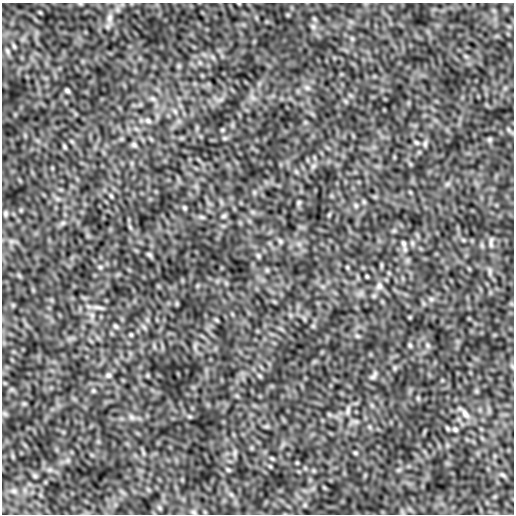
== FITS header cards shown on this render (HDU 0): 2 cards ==
NAXIS1  =                  512
NAXIS2  =                  512

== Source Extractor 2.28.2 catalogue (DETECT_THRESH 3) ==
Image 512 x 512 px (HDU 0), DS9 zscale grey, 1 PNG px = 1 image px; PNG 516 x 516 px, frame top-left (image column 1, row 512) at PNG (2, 3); no overlay
Background 6.22e-06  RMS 1.2e-06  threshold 3.71e-06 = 3 sigma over >= 5 px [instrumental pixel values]
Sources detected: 101; all 101 listed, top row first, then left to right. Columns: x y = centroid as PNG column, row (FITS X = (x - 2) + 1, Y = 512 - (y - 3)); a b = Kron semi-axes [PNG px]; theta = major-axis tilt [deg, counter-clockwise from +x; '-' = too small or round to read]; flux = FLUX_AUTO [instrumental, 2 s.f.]
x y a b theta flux
239 4 5 3 - 6.2e-05
40 12 6 4 -19 6.9e-05
109 18 14 8 83 5.1e-04
313 27 9 6 -63 2.9e-04
352 39 7 6 - 1.5e-04
14 46 7 4 -68 1.3e-04
7 51 9 5 -76 1.8e-04
213 57 7 5 -59 1.8e-04
200 63 7 4 -19 1.5e-04
179 66 7 4 90 1.4e-04
307 88 9 7 -37 3.1e-04
67 91 4 3 - 1.6e-04
253 97 10 6 -45 3.2e-04
153 99 9 6 -30 2.6e-04
220 100 12 4 15 2.6e-04
345 101 7 4 -71 1.3e-04
175 111 8 6 -69 1.9e-04
148 121 9 7 -32 2.8e-04
222 130 6 5 - 1.1e-04
509 130 9 4 -60 1.6e-04
225 138 7 5 0 1.4e-04
489 140 7 7 - 1.6e-04
416 142 7 5 -36 1.4e-04
425 143 10 5 84 2.3e-04
134 145 7 5 -27 2.0e-04
65 147 5 4 - 1.3e-04
313 166 9 6 27 2.4e-04
447 184 9 6 27 2.2e-04
254 192 7 4 -72 1.3e-04
111 196 6 5 - 1.1e-04
299 203 6 5 - 1.6e-04
356 205 7 5 -89 1.6e-04
185 208 5 5 - 1.4e-04
5 213 7 5 -90 1.8e-04
329 215 7 4 57 1.0e-04
224 216 7 5 44 1.6e-04
202 217 8 5 -26 1.7e-04
63 223 9 6 27 2.2e-04
130 227 8 4 -54 1.5e-04
463 240 6 4 -45 1.1e-04
11 241 9 4 0 2.5e-04
280 241 8 5 -74 1.6e-04
491 242 16 5 88 3.0e-04
299 244 7 4 -72 2.0e-04
404 244 10 6 -76 2.6e-04
149 255 6 3 -41 1.7e-04
258 256 8 5 -63 1.5e-04
381 265 8 4 82 1.1e-04
100 267 6 6 - 1.5e-04
347 267 6 4 -46 9.6e-05
267 270 7 5 -46 1.3e-04
490 271 12 5 89 2.3e-04
367 276 3 2 - 8.9e-05
379 286 10 9 - 4.3e-04
431 299 8 6 -1 2.3e-04
177 304 7 4 -72 1.1e-04
13 305 5 5 - 1.2e-04
98 307 20 5 -10 3.9e-04
92 315 8 7 - 3.5e-04
410 317 6 4 72 7.7e-05
216 320 6 5 - 1.1e-04
116 326 7 5 -50 1.7e-04
313 326 5 5 - 1.2e-04
144 327 8 5 -45 1.8e-04
131 335 4 3 - 1.1e-04
357 336 7 5 -21 1.5e-04
410 345 7 5 -69 1.3e-04
428 345 8 5 -69 1.9e-04
195 346 11 4 -90 2.5e-04
395 368 7 4 90 1.3e-04
108 375 8 8 - 2.7e-04
374 375 15 7 56 3.3e-04
260 376 7 4 -36 1.3e-04
12 390 7 4 -19 1.7e-04
93 391 7 5 -45 1.5e-04
476 391 7 4 -90 1.3e-04
418 398 7 4 -46 1.2e-04
24 404 7 4 0 1.4e-04
348 410 13 6 79 3.0e-04
464 413 22 7 -49 5.7e-04
5 414 8 5 -30 1.7e-04
329 414 7 4 -19 1.4e-04
189 416 8 4 -19 1.4e-04
132 417 11 7 -48 3.2e-04
355 421 13 4 -3 2.3e-04
266 426 9 4 8 1.3e-04
455 429 7 6 - 1.9e-04
143 453 9 4 -81 1.6e-04
235 453 12 4 90 2.4e-04
355 453 6 4 -21 1.2e-04
272 458 6 4 -29 1.1e-04
297 463 6 4 0 7.9e-05
270 466 6 4 -43 9.7e-05
228 470 7 4 -38 1.3e-04
503 475 9 5 -27 1.8e-04
35 476 7 5 -44 1.3e-04
14 491 8 6 -1 2.0e-04
231 494 7 4 -19 1.6e-04
305 505 6 5 - 1.4e-04
159 508 7 6 - 1.7e-04
194 512 8 6 -3 1.9e-04
At the frame edge (FLAGS 8, measured only in part): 1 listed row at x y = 239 4